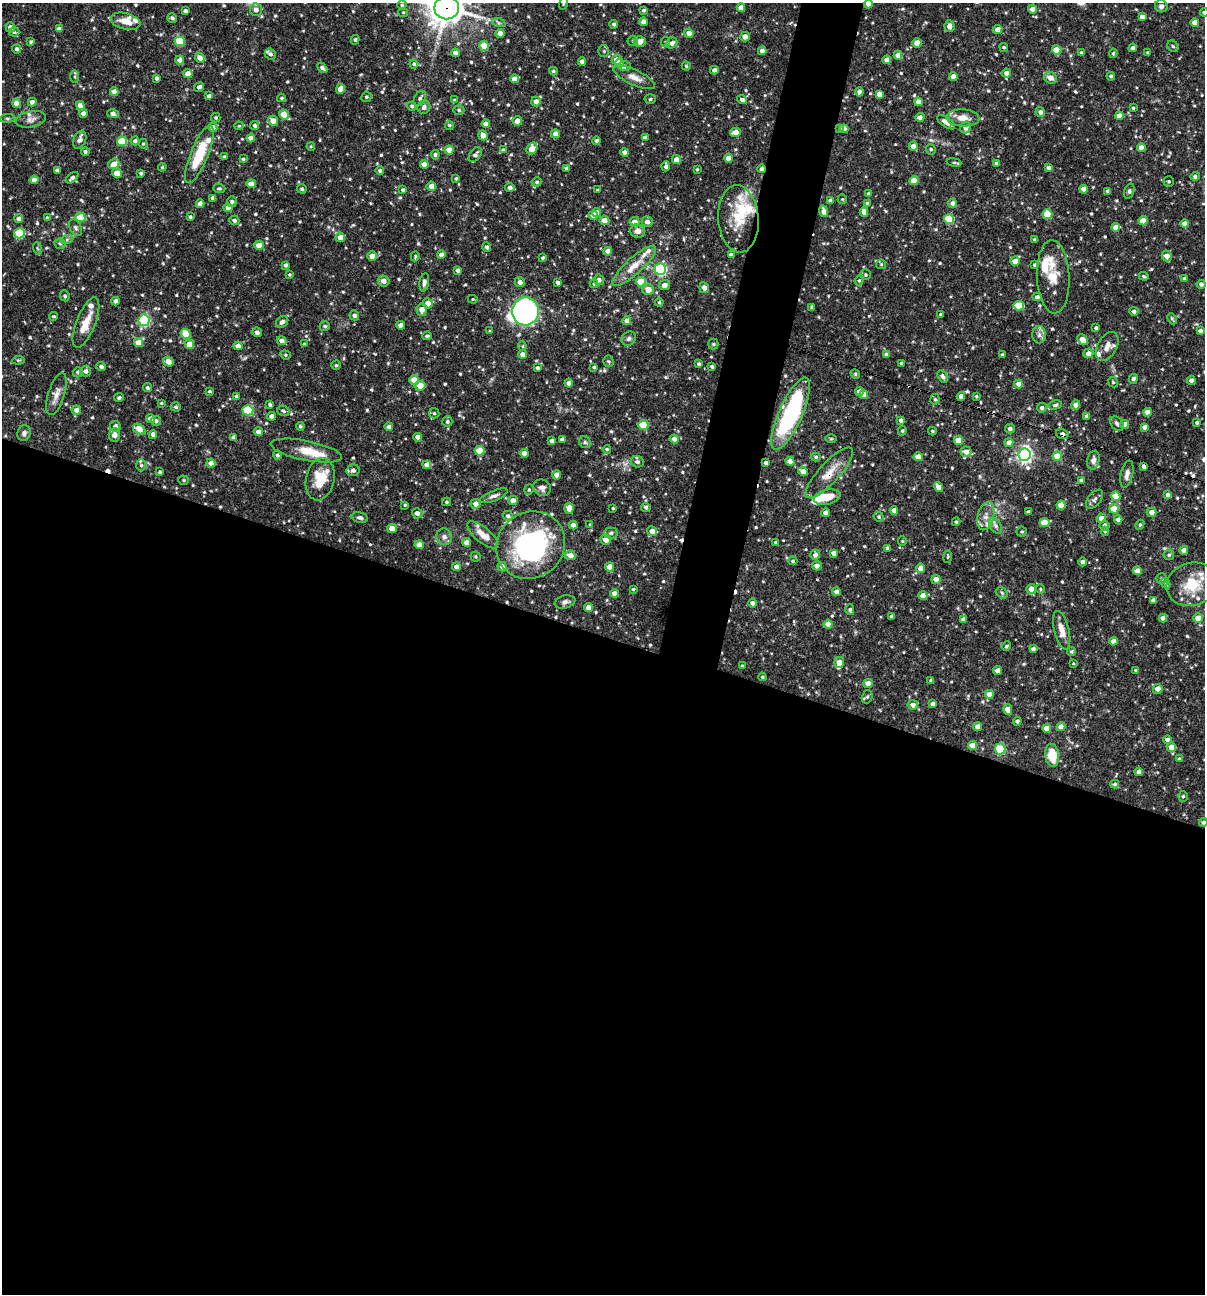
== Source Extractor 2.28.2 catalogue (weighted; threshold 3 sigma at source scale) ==
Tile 14 of 4 x 4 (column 2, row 4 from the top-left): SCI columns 1454-2656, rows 1-1292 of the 5187 x 5169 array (HDU 1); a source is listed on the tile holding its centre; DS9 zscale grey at full resolution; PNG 1207 x 1296 px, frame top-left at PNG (2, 3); each listed source drawn as its Kron ellipse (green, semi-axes under 4 px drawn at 4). Shown black and unused: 54% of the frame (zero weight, under 3 of 4 exposures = <1% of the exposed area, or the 3 px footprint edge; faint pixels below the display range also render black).
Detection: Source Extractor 2.28.2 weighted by HDU 2 'WHT'; one run over the whole footprint, this tile lists its part. Background 0.0812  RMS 0.0038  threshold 0.0171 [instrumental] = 3 sigma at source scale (4.5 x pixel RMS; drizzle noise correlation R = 1.50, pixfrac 1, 0.05/0.05 arcsec/px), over >= 5 px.
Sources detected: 712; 2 inside a brighter object's white glare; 5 cosmic-ray / hot-pixel residue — neither listed nor drawn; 30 inside a brighter listed object's ellipse — not listed separately; of the other 675, all 500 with FLUX_AUTO >= 0.434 (the completeness limit of this list) listed and drawn (175 fainter detections not listed), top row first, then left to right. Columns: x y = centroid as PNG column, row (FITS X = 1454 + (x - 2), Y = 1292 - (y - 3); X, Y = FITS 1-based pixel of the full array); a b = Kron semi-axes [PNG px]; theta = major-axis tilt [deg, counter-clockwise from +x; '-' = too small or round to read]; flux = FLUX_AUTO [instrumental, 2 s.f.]
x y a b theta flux
563 3 6 4 72 0.48
868 4 4 4 - 2.5
402 5 4 4 - 0.61
1161 6 6 6 - 1.3
447 8 12 11 - 540
741 8 4 4 - 2.7
1032 9 4 4 - 2.1
256 10 6 6 - 2.1
643 10 4 4 - 0.63
185 11 4 3 - 0.99
403 12 5 4 - 0.46
1204 12 4 4 - 0.68
1142 17 4 4 - 1.8
172 18 5 4 - 0.83
126 21 15 8 -14 4.3
643 22 4 4 - 2
1195 22 4 4 - 3
499 23 7 4 -18 0.65
614 24 4 4 - 0.76
949 26 6 5 - 2.1
10 27 5 4 - 2.3
59 29 4 4 - 1.5
998 29 5 4 - 2
14 32 5 4 - 0.67
500 33 4 4 - 2.6
689 33 5 4 - 2.9
745 37 5 5 - 2.5
355 40 5 4 - 0.59
180 41 5 4 - 13
633 41 5 5 - 0.58
640 41 6 5 - 3.2
31 42 4 4 - 0.56
666 42 5 4 - 0.46
672 43 6 5 - 1.5
917 43 4 4 - 4.4
484 46 5 4 - 6.9
1173 46 6 5 - 0.68
1004 47 4 4 - 0.52
1133 48 4 3 - 1.1
17 49 4 4 - 1.1
1057 50 4 4 - 8
604 51 6 5 - 0.63
762 51 4 4 - 2.2
455 53 4 4 - 1.7
1081 53 4 4 - 0.86
1113 53 4 4 - 0.57
1147 53 3 3 - 0.46
270 54 6 5 - 1.1
898 55 4 4 - 2.5
200 58 5 4 - 2.7
180 60 4 4 - 2.5
617 60 5 5 - 3.7
887 60 4 4 - 2.2
582 61 4 4 - 2
619 63 4 4 - 3.9
414 64 4 4 - 0.72
624 66 6 5 - 1
686 66 4 4 - 0.5
322 68 6 4 -41 1.2
714 70 4 4 - 1.4
553 71 4 3 - 0.64
1006 73 4 4 - 1.8
188 74 5 4 - 2.8
1111 76 4 4 - 0.62
75 77 6 3 -90 0.45
634 77 22 7 -25 3.2
953 77 4 4 - 2.5
157 78 3 3 - 0.96
1050 78 7 5 -31 2.5
514 79 4 4 - 3
199 87 5 4 - 1.2
341 89 5 4 - 3.6
114 92 4 4 - 2.9
859 92 4 4 - 1.8
879 94 4 4 - 2.7
209 96 4 4 - 1.3
366 97 5 5 - 0.66
281 98 4 3 - 0.47
420 98 8 5 58 1
650 99 5 5 - 0.73
454 100 4 3 - 0.47
742 100 5 4 - 1.3
536 101 5 4 - 2.6
32 102 4 4 - 1.8
918 102 4 4 - 2.5
16 103 4 4 - 3.6
80 106 4 4 - 2.6
412 106 5 4 - 0.62
424 107 7 6 - 1.5
1133 108 3 3 - 0.47
459 110 5 4 - 0.65
1040 112 5 4 - 1.4
83 113 4 4 - 2.4
113 114 6 4 -13 2
284 115 5 4 - 8.5
1119 116 4 4 - 3.5
920 117 5 4 - 1.6
7 118 7 4 7 0.52
216 118 5 4 - 0.57
963 118 16 8 -3 4
31 119 15 8 11 2.3
273 121 5 4 - 2.7
517 121 5 4 - 2.9
946 122 10 5 -35 2.1
486 124 4 4 - 2.3
449 125 4 4 - 0.58
239 126 4 4 - 0.46
255 126 4 4 - 0.94
965 127 6 5 - 1.8
213 128 4 4 - 3.4
839 128 4 3 - 0.57
844 129 4 4 - 2.8
735 132 5 4 - 3.4
555 134 4 4 - 2.6
483 135 5 4 - 2.9
645 137 4 3 - 1
251 138 4 4 - 3.5
80 140 9 6 68 1.4
122 141 5 5 - 15
135 141 4 4 - 0.96
597 141 4 4 - 1.1
143 144 5 4 - 0.53
311 146 4 4 - 0.45
913 146 4 4 - 2.4
1141 148 4 4 - 4.4
532 149 6 5 - 5.2
931 149 5 4 - 0.61
449 150 4 4 - 4.4
503 150 4 3 - 0.56
85 152 4 4 - 0.7
625 152 4 4 - 2
199 154 31 9 68 14
435 155 5 4 - 0.75
475 155 8 5 53 1.3
224 157 3 3 - 0.7
728 158 4 4 - 3
243 159 4 3 - 0.51
676 160 4 4 - 2.9
954 163 7 3 -9 0.46
996 163 4 3 - 0.61
114 164 6 5 - 3.4
424 164 4 4 - 3.2
666 166 5 3 - 1.1
162 167 4 4 - 0.44
566 168 4 3 - 0.62
1048 168 4 3 - 0.89
697 169 3 3 - 0.45
761 169 4 3 - 1.2
57 170 4 4 - 1.2
380 171 4 4 - 0.89
117 173 5 4 - 4.5
141 173 4 3 - 0.7
1195 177 5 4 - 0.97
72 178 7 4 39 1.1
456 179 4 3 - 0.48
34 180 4 4 - 2.6
914 181 4 4 - 6.7
1169 181 5 5 - 0.54
537 182 5 4 - 0.73
251 184 5 4 - 2.9
431 186 4 4 - 2.8
510 187 5 4 - 1.2
219 188 6 4 -1 0.63
302 189 5 4 - 0.67
1084 189 4 4 - 2.8
403 190 4 3 - 0.72
598 190 3 3 - 0.48
1108 191 4 4 - 1.4
1129 191 8 5 69 0.72
869 194 4 4 - 0.87
212 198 4 3 - 1.1
842 199 5 4 - 0.43
830 200 4 3 - 1.3
232 202 5 5 - 1
867 203 4 4 - 0.45
952 203 4 4 - 1.5
200 204 4 4 - 2.5
228 208 4 4 - 3.5
824 211 6 4 -74 2.7
864 212 5 4 - 2.7
596 213 5 4 - 2.6
1047 214 5 5 - 14
593 215 4 4 - 3
80 217 5 5 - 9.4
190 217 3 3 - 0.66
47 218 4 4 - 0.56
19 219 4 4 - 1.8
738 219 33 20 -86 11
949 219 5 5 - 17
234 220 5 4 - 0.93
604 220 5 4 - 2.8
1143 221 4 4 - 5.6
635 222 5 5 - 3.3
647 222 5 5 - 2
1185 224 4 4 - 2.9
1115 227 4 4 - 2.6
75 228 9 5 -59 0.98
638 231 7 7 - 2.1
19 233 5 5 - 17
340 237 5 5 - 3.4
67 239 6 4 20 0.66
1034 239 4 3 - 0.44
60 244 6 5 - 0.64
259 245 5 4 - 4.7
487 247 5 4 - 0.96
37 248 6 3 -71 0.47
608 251 4 4 - 3.1
441 255 4 4 - 2
731 255 4 4 - 1.6
372 256 5 4 - 2.8
415 256 5 3 - 0.47
1167 256 5 5 - 2.8
543 258 3 3 - 0.62
1015 261 4 4 - 3
881 264 5 5 - 0.51
285 265 4 3 - 0.91
1034 265 4 3 - 0.47
634 266 28 8 42 6.3
660 269 6 5 - 50
458 270 4 4 - 1.2
289 275 4 4 - 0.49
865 275 5 5 - 0.6
1144 276 5 4 - 0.48
1053 277 36 16 -87 8.5
1185 279 4 4 - 1.4
599 280 5 5 - 1.7
859 280 5 4 - 0.58
384 281 6 5 - 2.4
424 282 9 5 81 1.1
520 282 5 5 - 1.5
558 282 4 3 - 1.1
641 282 5 5 - 12
594 284 4 4 - 0.53
1201 284 4 4 - 1.2
664 285 6 5 - 1.7
704 288 5 5 - 1.8
648 290 6 5 - 3.7
65 296 5 4 - 0.69
1037 297 4 4 - 1.1
473 299 5 4 - 0.46
115 301 4 4 - 1.7
659 302 4 3 - 0.56
428 303 5 5 - 2.8
1019 306 5 5 - 12
812 308 3 3 - 0.52
422 310 6 5 - 3.1
525 311 14 13 - 95
1134 311 4 4 - 1.2
941 314 3 3 - 0.56
354 315 5 5 - 1.1
54 316 4 4 - 0.59
1172 319 6 3 -65 0.54
144 320 5 5 - 39
627 321 4 4 - 3.3
282 322 7 5 37 1.2
86 323 27 9 68 5.7
401 325 4 4 - 2.1
325 326 5 5 - 0.75
1096 328 4 3 - 0.8
490 331 4 3 - 0.46
1200 331 4 4 - 1.2
257 332 5 4 - 1.5
186 334 5 4 - 8.3
1039 335 8 7 - 1.5
427 336 5 3 - 0.77
629 339 8 6 42 1.1
1083 340 6 4 -43 4.3
282 341 5 4 - 1.9
138 343 4 4 - 5.7
189 344 4 4 - 5.5
304 344 4 3 - 0.45
713 344 5 5 - 0.52
238 346 4 4 - 2.8
522 346 5 4 - 0.46
1107 346 16 9 60 3.1
1088 353 5 5 - 2.2
523 354 4 4 - 2.2
886 354 4 3 - 1.3
1002 354 4 3 - 0.47
285 355 5 4 - 0.51
18 360 6 4 7 0.48
608 361 5 5 - 0.56
168 362 5 4 - 3.1
901 363 3 3 - 0.63
699 364 4 3 - 0.8
336 365 4 4 - 0.48
101 366 4 4 - 1.2
594 367 3 3 - 0.64
712 367 3 3 - 0.7
537 368 4 4 - 0.83
86 371 5 5 - 1.3
78 372 5 5 - 0.88
855 374 5 4 - 0.49
943 377 7 4 -57 1
1133 379 5 4 - 0.84
414 380 5 4 - 4.9
1191 381 4 4 - 2.2
1113 382 6 4 -46 0.52
569 383 4 4 - 2.4
1019 384 4 4 - 2.7
420 386 5 5 - 5.8
147 388 4 4 - 0.66
209 391 3 3 - 0.62
859 392 4 4 - 2.8
56 394 22 8 72 3.3
864 395 4 4 - 2.9
236 396 4 4 - 0.86
961 396 4 4 - 2.7
976 396 4 3 - 0.5
119 398 5 4 - 0.74
935 399 5 4 - 0.65
161 403 4 3 - 0.44
270 405 4 3 - 0.82
1055 405 7 4 12 0.63
1076 405 5 4 - 2.7
176 407 5 4 - 0.67
1042 408 5 4 - 1.3
76 410 4 4 - 2
248 410 5 5 - 22
283 411 6 5 - 0.82
1147 412 4 4 - 2.6
434 413 5 5 - 0.63
791 414 39 11 66 51
272 416 4 4 - 2.1
1087 416 4 4 - 2.3
150 419 4 4 - 2.8
901 420 4 4 - 1.3
156 421 5 5 - 0.97
447 422 5 5 - 0.7
1197 422 4 4 - 0.87
1117 424 8 5 -49 1.2
1125 424 4 4 - 2.9
643 425 5 5 - 10
115 426 5 5 - 1.6
300 426 4 4 - 0.59
389 427 4 4 - 1.7
1145 427 4 4 - 1.5
139 429 7 4 -32 5.2
1010 429 5 4 - 1.2
902 431 5 4 - 0.49
932 431 4 3 - 0.57
259 432 4 4 - 2.5
24 433 8 6 70 1.3
153 434 4 4 - 2
1062 434 6 5 - 1.5
114 435 6 5 - 2.2
233 437 4 4 - 1.3
418 437 4 4 - 2.1
562 439 4 4 - 1.5
674 439 4 4 - 2.3
831 439 6 4 0 0.46
958 440 4 4 - 6.1
552 441 4 4 - 1.8
585 442 6 5 - 0.77
1009 443 4 4 - 2.7
607 449 4 4 - 0.62
306 451 36 9 -11 7
480 451 5 4 - 9.9
966 452 5 5 - 2.5
524 453 4 4 - 2
277 455 4 4 - 0.89
1024 455 6 6 - 120
1057 456 4 4 - 6.6
816 457 5 4 - 0.61
918 457 4 4 - 4.1
1093 460 9 6 78 1.5
790 461 4 4 - 3
637 462 6 5 - 1
211 463 4 4 - 2.2
766 463 3 3 - 0.94
141 465 6 5 - 0.7
427 465 4 4 - 2.5
1144 467 4 4 - 1.2
353 470 6 6 - 1.4
803 471 5 4 - 2.9
160 472 4 3 - 0.6
829 473 33 10 47 6.4
1127 474 14 6 77 1.9
556 475 4 4 - 2.5
320 479 21 14 79 9.5
184 480 5 4 - 0.5
1081 480 3 3 - 0.93
938 487 5 4 - 2.8
542 488 9 8 - 1.6
529 490 5 4 - 0.6
1168 495 4 4 - 1.3
494 496 15 5 22 1.4
1116 496 5 4 - 6
827 497 13 7 13 6
1095 499 11 6 50 1.1
513 501 5 4 - 2.6
447 502 4 4 - 0.51
475 504 5 5 - 2.4
405 505 4 3 - 0.48
1061 505 4 4 - 4.6
646 507 5 4 - 0.84
569 508 6 4 84 3.2
613 508 3 3 - 0.45
1114 509 4 4 - 7.5
894 510 4 4 - 2.3
1028 512 4 4 - 0.81
1152 512 5 4 - 2.6
417 513 5 5 - 1.6
826 513 4 4 - 2.2
508 516 5 5 - 0.98
986 516 14 8 75 2.8
879 517 5 5 - 0.63
360 518 8 5 -13 0.98
1101 518 4 4 - 2.7
1118 520 4 4 - 1.4
956 522 4 4 - 0.52
1044 523 5 4 - 7.4
590 524 3 3 - 0.44
573 525 4 4 - 2.8
1140 525 5 4 - 0.57
996 526 9 5 -61 1.1
1105 526 5 5 - 1
392 529 5 4 - 3.3
652 531 5 5 - 3.2
1105 531 4 4 - 0.68
1022 532 5 5 - 0.53
611 533 7 5 0 0.95
483 535 19 7 -40 4.6
444 537 8 8 - 1.7
606 539 5 5 - 3.2
902 541 5 4 - 0.43
466 542 4 4 - 2.1
775 542 3 3 - 0.46
419 545 4 4 - 2.8
531 545 36 32 35 64
887 548 4 3 - 0.82
1184 550 4 4 - 3.3
834 553 4 4 - 2.2
570 555 5 5 - 3.3
815 555 5 5 - 1.4
1169 555 5 5 - 0.75
475 556 5 5 - 0.55
948 557 6 3 82 0.44
793 561 4 4 - 0.6
1083 562 4 4 - 1.1
817 566 5 4 - 1.8
456 567 4 4 - 2.4
502 567 5 4 - 2.7
610 567 4 4 - 4.6
921 568 5 4 - 2.8
1137 571 4 4 - 3.4
1162 578 5 5 - 0.62
936 579 4 4 - 3.3
1165 583 6 3 -45 0.63
1192 584 26 21 16 12
633 589 4 4 - 0.49
1031 589 5 5 - 2.8
1040 589 4 4 - 0.48
837 592 4 4 - 1.9
614 593 4 4 - 2.3
1002 593 6 5 - 0.76
923 596 4 4 - 2.8
1153 600 4 4 - 1.3
565 602 10 6 13 1.3
753 603 4 4 - 1.4
589 608 4 4 - 2.7
850 610 5 4 - 0.9
891 616 3 3 - 0.65
1163 618 4 4 - 2.6
1198 618 5 4 - 4.9
964 619 4 4 - 1.8
828 624 4 4 - 4.2
1062 630 20 7 -76 3.6
1114 641 4 4 - 2.7
1006 646 5 4 - 0.68
1033 649 4 4 - 1.1
1071 651 4 4 - 0.56
839 662 5 5 - 3
1073 664 3 2 - 0.57
742 666 4 4 - 0.5
998 670 4 4 - 2.5
1136 671 4 4 - 0.81
762 677 4 3 - 0.45
931 681 4 3 - 0.84
868 683 4 4 - 2.7
1158 689 5 4 - 2.5
989 694 4 4 - 3.4
867 697 7 5 73 0.68
933 704 4 4 - 1.9
913 705 5 5 - 1.9
1008 710 5 4 - 4.2
1017 721 4 4 - 1
978 727 4 4 - 2.6
1061 727 4 4 - 3
1047 728 4 4 - 3.7
1167 740 4 4 - 1.4
972 745 4 4 - 4.6
1171 747 5 4 - 3.2
1000 749 5 5 - 19
1052 755 11 7 -84 9
1179 759 4 3 - 0.75
1139 772 4 4 - 2.1
1115 784 4 3 - 0.6
1183 796 5 4 - 0.68
1203 822 4 4 - 0.79
Overlapping masked pixels (flux is a lower limit): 8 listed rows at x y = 447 8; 761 169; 791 414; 1062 434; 766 463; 1144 467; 829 473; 1192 584
Isophote crosses this tile's border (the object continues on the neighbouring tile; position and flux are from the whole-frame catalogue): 7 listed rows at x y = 563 3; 868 4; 447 8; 1204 12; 1191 381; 1197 422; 1203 822